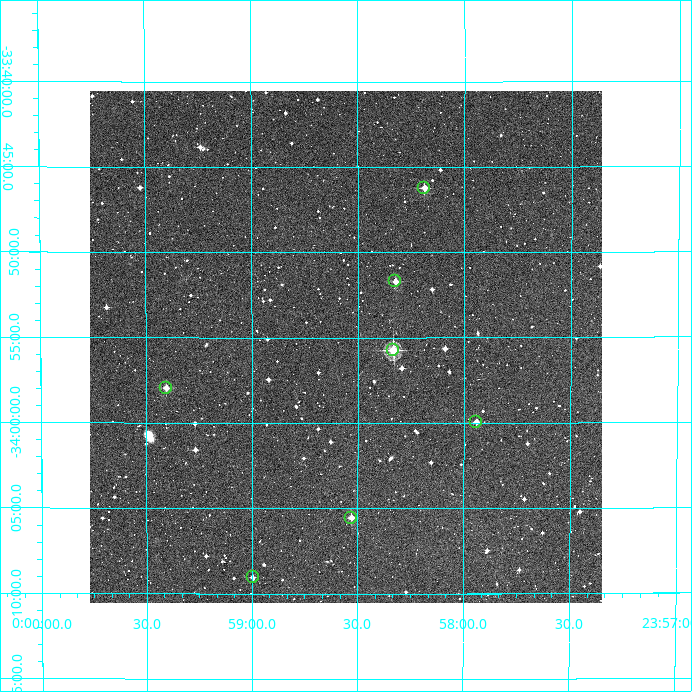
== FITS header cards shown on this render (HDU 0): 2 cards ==
NAXIS1  =                  512
NAXIS2  =                  512

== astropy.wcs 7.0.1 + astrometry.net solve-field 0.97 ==
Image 512 x 512 px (HDU 0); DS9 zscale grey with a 90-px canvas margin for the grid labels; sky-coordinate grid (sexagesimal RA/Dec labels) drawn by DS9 from the SOLVED WCS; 7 Tycho-2 reference stars matched to detected sources circled (green)
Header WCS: RA---TAN/DEC--TAN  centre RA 23:58:33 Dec -33:56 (359.64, -33.93 deg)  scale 3.52 arcsec/px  FOV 30.0' x 30.0'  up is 0 deg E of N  parity normal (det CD < 0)
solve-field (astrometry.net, Tycho-2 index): VERIFIED the header's WCS against the Tycho-2 star catalogue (verified at 2 index scales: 7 matches each, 0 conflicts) and refined it, rather than solving blind
Solved WCS: RA---TAN-SIP/DEC--TAN-SIP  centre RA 23:58:33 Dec -33:56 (359.64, -33.93 deg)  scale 3.52 arcsec/px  FOV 30.0' x 30.0'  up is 0 deg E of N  parity normal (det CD < 0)
The solver's refit moves the header's centre by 3.7 arcsec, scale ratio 1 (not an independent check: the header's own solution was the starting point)
Tycho-2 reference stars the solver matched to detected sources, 7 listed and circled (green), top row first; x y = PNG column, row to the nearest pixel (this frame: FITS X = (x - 90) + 1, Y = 512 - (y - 91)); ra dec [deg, ICRS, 3 dp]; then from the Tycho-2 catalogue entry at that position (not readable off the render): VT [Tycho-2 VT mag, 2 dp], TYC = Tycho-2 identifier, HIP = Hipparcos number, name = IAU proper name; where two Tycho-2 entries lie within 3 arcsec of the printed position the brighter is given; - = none
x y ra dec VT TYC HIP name
424 188 359.547 -33.770 11.65 7519-957-1 - -
395 281 359.581 -33.862 11.50 7519-567-1 - -
393 350 359.583 -33.929 9.96 7519-182-1 - -
166 388 359.851 -33.966 11.28 7519-596-1 - -
476 422 359.485 -33.999 12.25 7519-1218-1 - -
351 518 359.632 -34.092 11.80 7519-81-1 - -
253 577 359.749 -34.151 12.11 7519-201-1 - -